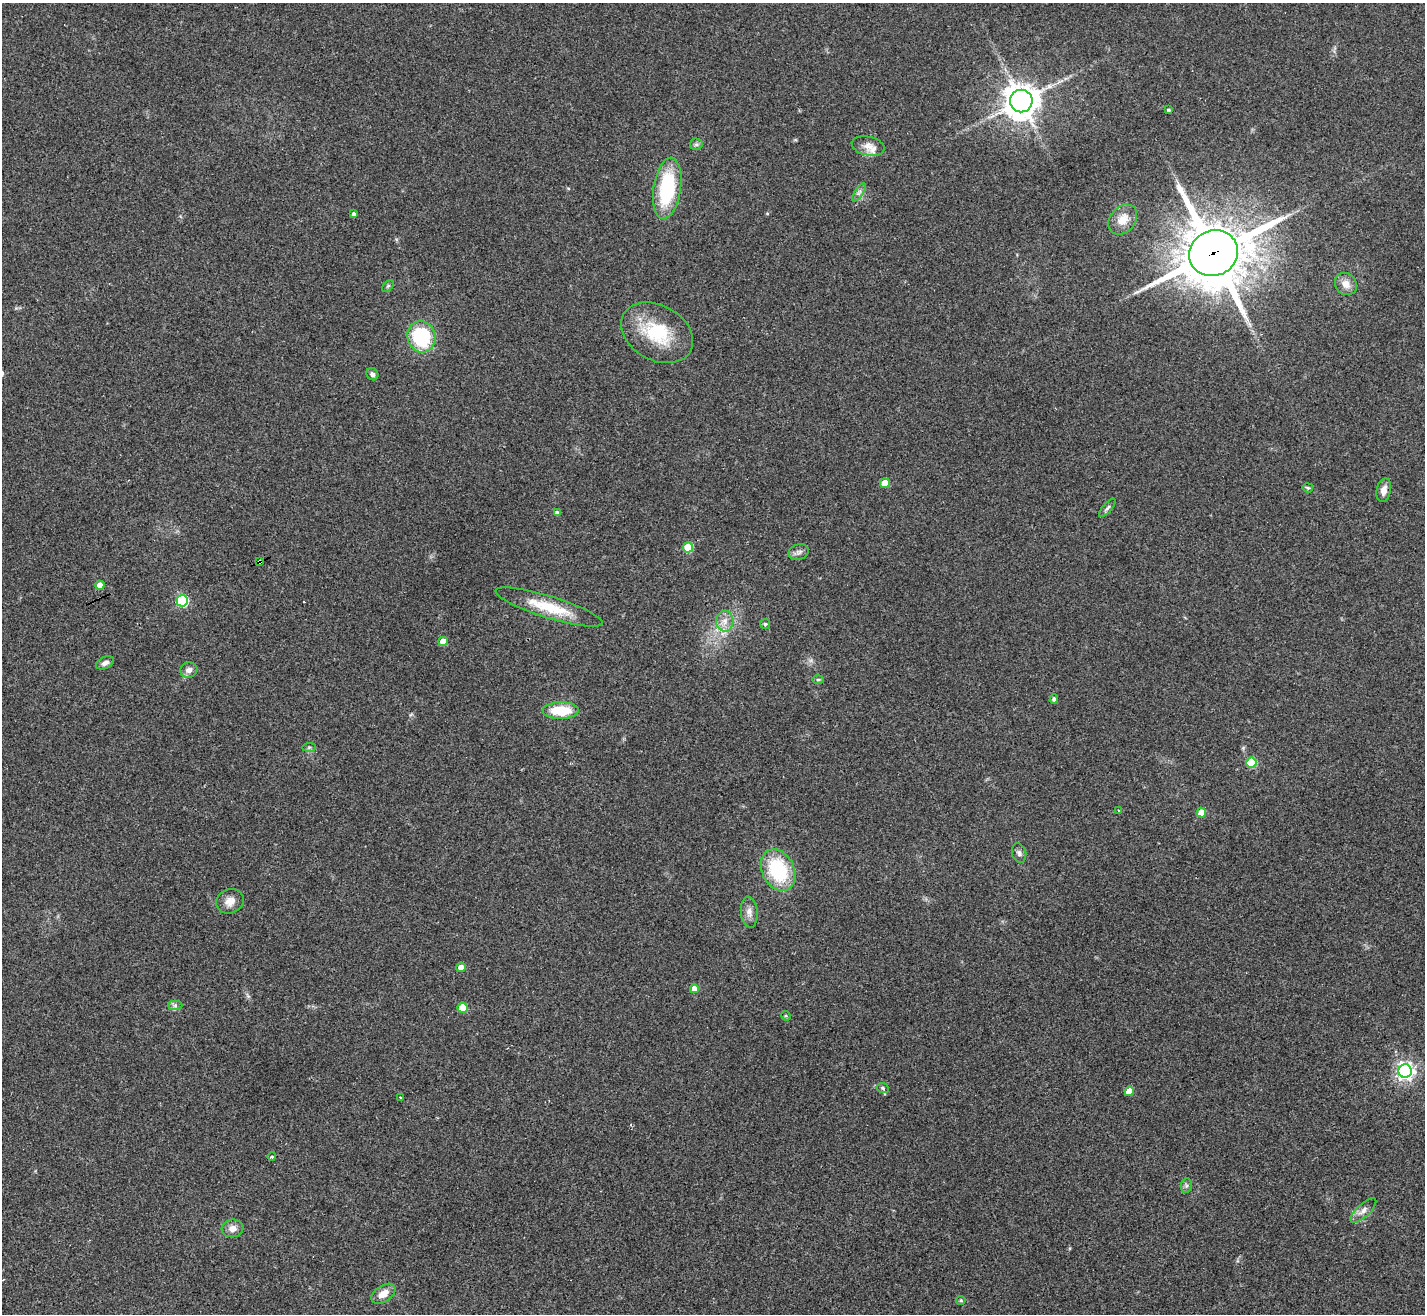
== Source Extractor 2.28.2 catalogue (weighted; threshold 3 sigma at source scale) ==
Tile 7 of 4 x 4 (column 3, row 2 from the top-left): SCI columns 2851-4273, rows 2909-4220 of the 5696 x 5686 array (HDU 1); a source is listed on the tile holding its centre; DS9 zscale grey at full resolution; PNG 1427 x 1316 px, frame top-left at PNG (2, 3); each listed source drawn as its Kron ellipse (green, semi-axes under 4 px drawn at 4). Shown black and unused: <1% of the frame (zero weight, under 2 of 3 exposures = <1% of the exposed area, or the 3 px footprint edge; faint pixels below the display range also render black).
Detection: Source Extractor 2.28.2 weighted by HDU 2 'WHT'; one run over the whole footprint, this tile lists its part. Background 0.0791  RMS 0.0075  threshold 0.0339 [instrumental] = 3 sigma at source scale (4.5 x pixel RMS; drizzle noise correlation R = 1.50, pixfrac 1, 0.05/0.05 arcsec/px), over >= 5 px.
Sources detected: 58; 2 cosmic-ray / hot-pixel residue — neither listed nor drawn; the other 56 listed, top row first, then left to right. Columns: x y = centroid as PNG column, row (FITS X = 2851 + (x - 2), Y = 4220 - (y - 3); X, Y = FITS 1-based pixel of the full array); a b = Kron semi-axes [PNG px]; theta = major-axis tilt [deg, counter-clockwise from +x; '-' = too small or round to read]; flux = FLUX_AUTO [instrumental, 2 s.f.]
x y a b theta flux
1021 101 11 11 - 1200
1168 110 3 3 - 1.1
696 144 6 6 - 1.6
868 146 17 9 -12 7.3
667 188 31 13 81 61
859 192 10 4 56 2
354 214 4 3 - 1.8
1123 219 16 12 50 11
1214 253 25 22 27 4900
1346 284 12 10 -44 6.5
388 286 7 4 44 1.2
657 333 38 27 -30 43
421 337 16 14 -75 53
372 374 6 5 - 2.6
885 483 5 4 - 14
1308 488 5 4 - 1
1384 490 12 7 77 4.8
1107 508 11 4 48 1.9
557 513 4 4 - 2.8
688 548 5 5 - 30
799 552 10 7 21 3
259 562 4 3 - 1.2
100 585 4 4 - 9
182 601 6 5 - 76
549 607 56 11 -17 27
725 621 10 8 -87 5.7
765 624 5 5 - 1.2
443 641 4 4 - 10
105 663 9 6 24 2.9
189 670 9 7 11 3.7
818 679 6 4 0 0.96
1054 699 5 4 - 1.7
561 710 18 8 0 25
309 747 7 4 1 1.4
1251 762 5 5 - 36
1118 810 3 2 - 0.6
1201 812 5 4 - 11
1019 853 10 7 -75 2.4
778 870 22 16 -63 53
230 901 14 12 23 6.7
749 912 15 8 -84 5.2
461 967 5 4 - 7.1
694 989 4 4 - 6.2
175 1005 7 4 0 1.8
463 1008 5 5 - 22
786 1016 5 4 - 0.85
1405 1071 6 6 - 320
883 1088 6 5 - 1.1
1129 1091 5 4 - 12
401 1097 3 3 - 3
272 1157 4 3 - 2.4
1186 1186 7 5 79 1.8
1363 1210 16 6 43 4.5
233 1228 11 9 7 5.3
383 1294 13 8 34 7.7
961 1300 4 4 - 1.2
Overlapping masked pixels (flux is a lower limit): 2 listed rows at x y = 1214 253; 259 562